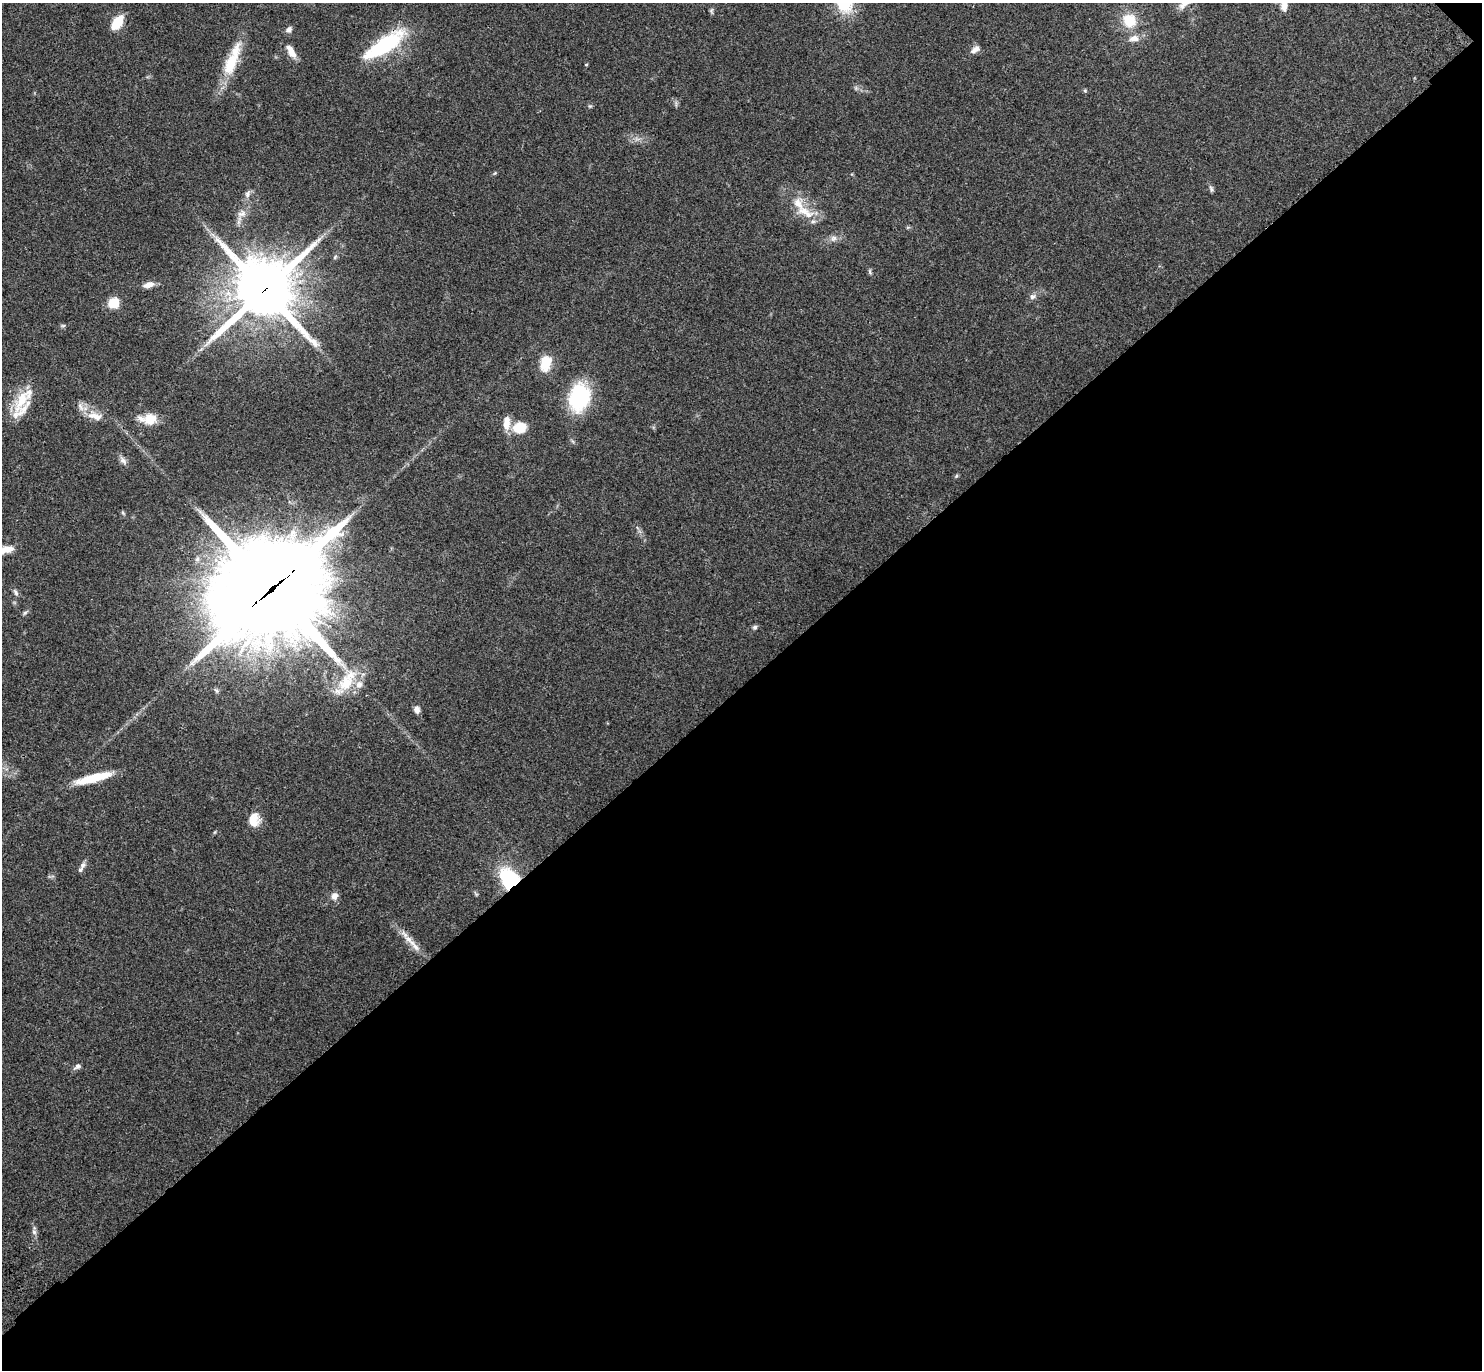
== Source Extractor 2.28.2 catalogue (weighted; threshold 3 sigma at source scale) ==
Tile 12 of 4 x 4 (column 4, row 3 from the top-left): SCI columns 4541-6020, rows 1642-3009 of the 6141 x 6133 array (HDU 1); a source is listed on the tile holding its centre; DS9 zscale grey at full resolution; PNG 1484 x 1372 px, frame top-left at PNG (2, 3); no overlay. Shown black and unused: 50% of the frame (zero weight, under 3 of 4 exposures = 6% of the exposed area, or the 3 px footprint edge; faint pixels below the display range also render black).
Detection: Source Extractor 2.28.2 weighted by HDU 2 'WHT'; one run over the whole footprint, this tile lists its part. Background 0.0512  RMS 0.0054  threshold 0.0244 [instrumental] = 3 sigma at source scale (4.5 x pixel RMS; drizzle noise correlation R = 1.50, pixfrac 1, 0.05/0.05 arcsec/px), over >= 5 px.
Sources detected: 60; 10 inside a brighter listed object's ellipse — not listed separately; the other 50 listed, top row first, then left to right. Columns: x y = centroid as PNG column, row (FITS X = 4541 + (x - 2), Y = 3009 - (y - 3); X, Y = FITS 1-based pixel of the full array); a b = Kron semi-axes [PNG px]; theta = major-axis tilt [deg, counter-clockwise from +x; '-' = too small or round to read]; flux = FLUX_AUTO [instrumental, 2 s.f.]
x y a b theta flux
1284 5 15 8 -89 5
711 11 8 5 -81 0.96
1129 20 17 15 -53 13
117 22 12 7 56 16
289 30 9 7 47 1.9
1134 38 15 9 3 4.2
385 45 53 16 33 43
975 49 14 7 34 2.7
291 51 18 8 -60 5.3
232 60 51 14 68 19
586 64 4 3 - 0.46
1085 91 6 4 -1 0.66
590 106 5 5 - 0.71
1211 189 10 5 -69 1.2
247 194 10 7 74 2.1
798 204 25 13 -68 9.2
242 214 13 9 14 3.3
833 238 9 8 - 2.3
335 257 7 4 46 0.72
870 272 8 4 -77 0.88
149 285 13 6 13 3.6
264 290 21 20 - 3100
1032 296 9 7 12 1.9
114 303 12 10 30 8.8
63 326 6 4 0 0.79
545 363 22 14 74 9.3
579 397 24 18 77 49
22 400 32 17 59 15
96 416 20 11 -27 6.6
150 419 18 14 1 8.2
506 423 19 9 88 5.5
520 428 15 12 10 11
123 460 13 7 -47 2.2
956 476 6 4 47 0.7
123 513 6 4 -46 0.72
2 551 27 8 11 8
271 589 43 37 33 7700
16 592 10 5 -59 1.4
25 613 7 5 31 0.88
755 627 6 6 - 1.1
346 683 28 21 52 20
417 709 9 7 -78 2.4
93 778 40 8 15 17
254 820 16 12 88 7.2
83 865 9 6 62 1.8
511 880 15 11 -52 64
334 896 9 8 - 3
409 940 26 8 -42 6.5
77 1066 11 6 33 1.6
34 1232 8 6 -87 1.5
Overlapping masked pixels (flux is a lower limit): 4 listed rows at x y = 385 45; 264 290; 271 589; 511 880
Isophote crosses this tile's border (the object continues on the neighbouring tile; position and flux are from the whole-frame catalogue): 2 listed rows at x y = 1284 5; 2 551